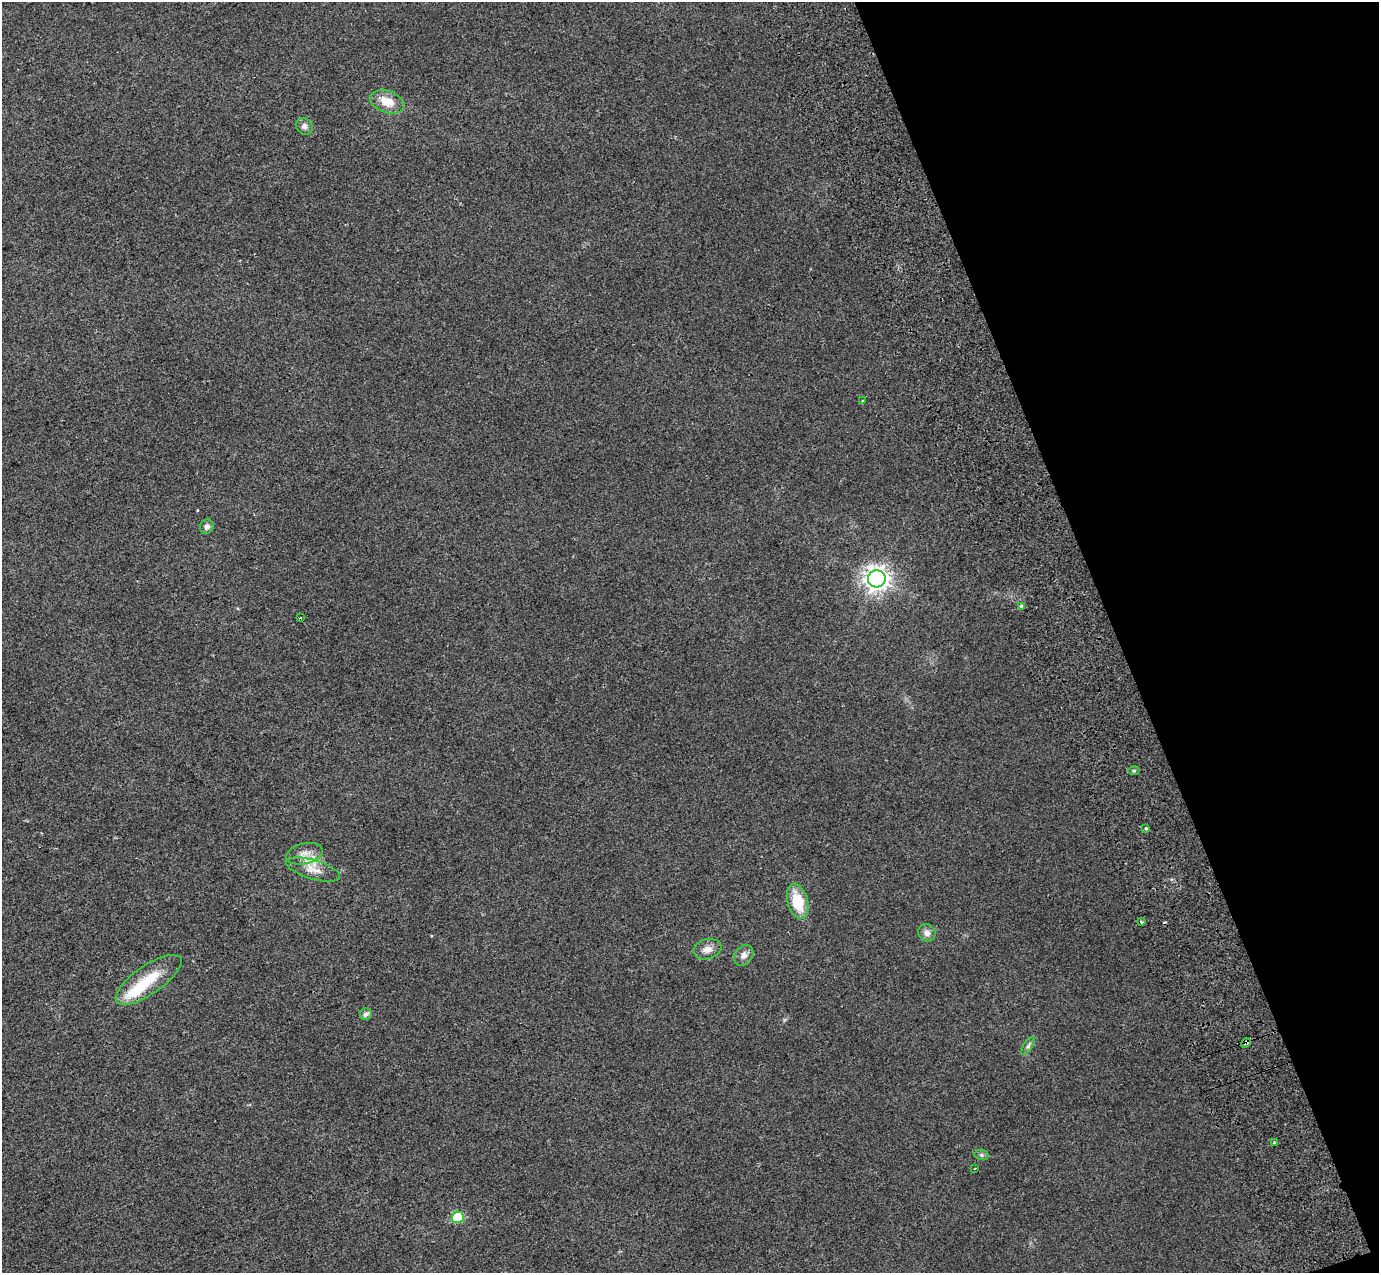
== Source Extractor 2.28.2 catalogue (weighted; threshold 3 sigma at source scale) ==
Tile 12 of 4 x 4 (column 4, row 3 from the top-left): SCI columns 4236-5612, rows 1493-2763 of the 5712 x 5475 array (HDU 1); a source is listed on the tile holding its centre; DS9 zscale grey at full resolution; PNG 1381 x 1275 px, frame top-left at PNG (2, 2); each listed source drawn as its Kron ellipse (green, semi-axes under 4 px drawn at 4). Shown black and unused: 19% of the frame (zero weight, under 2 of 3 exposures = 6% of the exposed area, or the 3 px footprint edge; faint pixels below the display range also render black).
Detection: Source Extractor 2.28.2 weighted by HDU 2 'WHT'; one run over the whole footprint, this tile lists its part. Background 0.02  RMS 0.0071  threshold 0.032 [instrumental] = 3 sigma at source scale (4.5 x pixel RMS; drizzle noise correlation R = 1.50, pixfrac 1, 0.0396/0.0396 arcsec/px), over >= 5 px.
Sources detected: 27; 2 cosmic-ray / hot-pixel residue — neither listed nor drawn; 1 inside a brighter listed object's ellipse — not listed separately; the other 24 listed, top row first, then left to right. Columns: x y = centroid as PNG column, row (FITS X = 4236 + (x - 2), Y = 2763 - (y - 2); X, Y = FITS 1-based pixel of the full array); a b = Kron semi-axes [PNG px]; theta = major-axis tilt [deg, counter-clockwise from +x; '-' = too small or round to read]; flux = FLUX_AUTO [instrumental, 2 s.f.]
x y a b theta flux
387 102 18 11 -19 11
304 126 9 7 -43 2.9
862 401 3 3 - 1
207 527 7 6 - 2.7
877 579 9 8 - 570
1022 606 3 3 - 6.1
300 618 3 2 - 0.51
1134 771 6 4 1 0.9
1146 828 3 3 - 1.7
304 854 19 10 14 6.5
313 869 28 9 -17 8.5
798 901 18 10 -75 21
1141 922 3 2 - 1.3
927 933 9 8 - 3.4
707 949 14 10 14 4.8
744 955 11 8 57 3.5
149 980 39 14 35 23
366 1014 6 5 - 2.3
1246 1043 5 3 - 1.4
1028 1046 10 4 57 1.7
1275 1143 3 3 - 2.2
982 1155 7 5 -12 1.2
975 1168 2 2 - 0.72
458 1217 6 6 - 30
Overlapping masked pixels (flux is a lower limit): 1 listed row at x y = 1246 1043